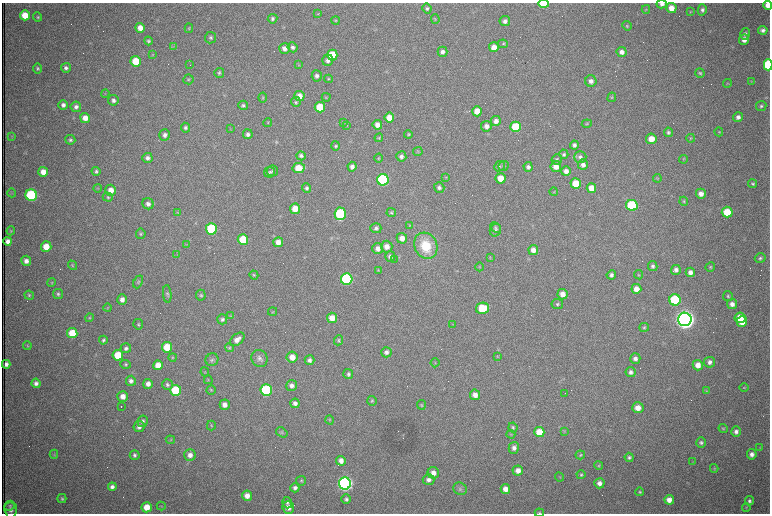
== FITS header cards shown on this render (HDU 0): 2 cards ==
NAXIS1  =                 1536 /fastest changing axis
NAXIS2  =                 1023 /next to fastest changing axis

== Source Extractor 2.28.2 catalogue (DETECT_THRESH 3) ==
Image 1536 x 1023 px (HDU 0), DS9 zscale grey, zoomed out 1/2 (1 PNG px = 2 x 2 image px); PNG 772 x 516 px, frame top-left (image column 1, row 1022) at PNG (2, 3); each listed source drawn as its Kron ellipse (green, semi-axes under 4 px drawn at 4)
Background 1050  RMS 16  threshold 48.7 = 3 sigma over >= 5 px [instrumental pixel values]
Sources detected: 358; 71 cannot appear on this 1/2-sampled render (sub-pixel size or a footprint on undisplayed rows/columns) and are neither listed nor drawn; the other 287 listed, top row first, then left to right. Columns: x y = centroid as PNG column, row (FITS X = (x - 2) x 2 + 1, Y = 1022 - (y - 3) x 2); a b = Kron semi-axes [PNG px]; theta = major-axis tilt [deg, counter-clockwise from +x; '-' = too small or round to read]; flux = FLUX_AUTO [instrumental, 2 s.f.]
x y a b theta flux
543 4 5 3 - 1.2e+05
662 4 5 4 - 1.1e+04
768 5 4 4 - 2.6e+04
427 8 5 4 - 6.6e+03
671 8 5 5 - 3.4e+04
646 9 4 3 - 2.5e+03
702 10 5 4 - 1.0e+04
690 12 4 3 - 2.2e+03
317 14 4 3 - 3.0e+03
25 15 5 5 - 6.6e+04
38 17 5 4 - 4.9e+03
273 19 5 4 - 7.6e+03
435 19 5 3 - 3.0e+03
335 20 4 4 - 3.5e+03
505 21 5 5 - 1.2e+04
627 26 5 4 - 4.3e+03
140 28 5 4 - 3.2e+04
189 28 5 4 - 4.3e+03
763 30 5 4 - 1.2e+04
745 34 6 5 - 9.8e+03
211 38 6 5 - 7.5e+03
744 39 5 5 - 2.3e+04
148 41 4 4 - 5.8e+03
503 44 5 3 - 3.9e+03
173 46 4 2 - 3.5e+03
293 47 5 5 - 9.3e+03
494 47 5 5 - 2.9e+04
285 49 5 5 - 1.8e+04
442 52 5 5 - 1.3e+04
622 52 5 5 - 1.7e+04
152 55 3 2 - 1.9e+03
332 55 5 5 - 1.2e+05
328 60 5 5 - 1.4e+04
136 61 5 5 - 8.9e+04
190 65 2 1 - 9.9e+04
298 65 4 2 - 2.3e+03
768 65 5 4 - 2.3e+05
38 68 5 4 - 5.5e+03
66 68 5 5 - 1.0e+04
219 73 5 5 - 6.0e+03
700 73 5 4 - 5.3e+03
317 76 5 5 - 1.1e+04
188 79 5 5 - 4.9e+03
328 79 4 4 - 4.1e+03
591 81 6 5 - 1.4e+04
751 81 3 3 - 2.2e+03
727 83 4 3 - 2.6e+03
105 94 4 3 - 3.1e+03
299 96 5 5 - 3.3e+04
263 97 5 4 - 3.9e+03
326 97 4 4 - 3.0e+03
612 97 5 4 - 3.6e+03
113 100 5 5 - 1.1e+04
296 102 5 5 - 5.6e+03
63 105 5 4 - 1.3e+04
243 105 5 4 - 6.7e+03
761 106 5 5 - 7.3e+03
76 107 5 5 - 1.2e+04
320 107 5 5 - 9.4e+04
477 111 5 5 - 4.2e+04
738 117 5 4 - 1.3e+04
85 118 5 5 - 3.1e+04
389 118 5 5 - 4.3e+04
496 121 5 5 - 1.7e+04
268 123 4 3 - 3.0e+03
343 123 4 4 - 3.1e+03
587 124 5 4 - 4.0e+03
377 125 5 4 - 2.3e+04
347 126 3 3 - 2.6e+03
486 126 5 5 - 1.6e+04
516 127 5 5 - 1.3e+05
186 128 5 4 - 8.1e+03
230 128 3 2 - 2.0e+03
668 132 5 4 - 7.1e+03
719 132 4 4 - 3.6e+03
248 134 5 5 - 1.0e+04
408 134 4 4 - 4.1e+03
165 135 5 5 - 1.2e+04
11 136 3 2 - 1.7e+03
379 138 4 4 - 3.7e+03
691 138 4 4 - 3.3e+03
651 139 5 5 - 4.4e+04
70 140 5 5 - 7.5e+03
574 145 4 4 - 1.0e+04
336 146 5 4 - 5.7e+03
418 151 5 2 - 2.8e+03
564 154 5 4 - 6.7e+03
301 156 5 4 - 7.9e+03
401 156 5 5 - 1.1e+04
580 157 6 5 - 9.8e+03
147 158 5 5 - 1.3e+04
378 158 4 4 - 3.5e+03
557 159 5 5 - 6.0e+03
684 159 4 4 - 3.6e+03
583 165 5 5 - 1.4e+04
499 166 6 4 40 5.8e+03
503 166 5 5 - 5.3e+03
556 166 5 5 - 3.2e+04
352 167 5 4 - 1.3e+04
528 167 5 4 - 9.3e+03
299 168 6 5 - 7.1e+04
96 171 4 4 - 6.9e+03
272 171 6 5 - 6.5e+03
566 171 5 5 - 1.8e+04
43 172 5 5 - 3.7e+04
270 172 5 5 - 6.4e+03
446 177 3 2 - 2.3e+03
500 178 5 5 - 4.3e+04
657 178 4 3 - 3.2e+03
383 180 6 5 - 4.8e+05
576 183 5 5 - 8.5e+04
753 184 4 4 - 5.2e+03
98 188 4 3 - 2.9e+03
307 188 5 4 - 7.1e+03
439 188 5 5 - 9.9e+03
591 188 5 4 - 3.4e+04
111 190 5 5 - 3.4e+04
554 192 4 2 - 2.1e+03
12 193 4 3 - 2.3e+03
701 194 5 5 - 2.1e+04
31 195 6 5 - 3.7e+05
108 197 5 4 - 4.9e+03
684 201 4 4 - 4.1e+03
148 204 6 5 - 1.3e+04
632 205 6 5 - 2.6e+05
295 209 5 5 - 4.7e+04
391 212 5 4 - 4.5e+03
727 212 5 5 - 8.4e+04
177 213 3 3 - 2.4e+03
340 214 6 5 - 2.8e+05
410 226 4 4 - 2.8e+03
496 227 6 4 -45 6.0e+03
376 228 5 5 - 9.6e+03
211 229 6 5 - 2.9e+05
495 230 6 5 - 7.9e+03
11 231 4 4 - 3.3e+03
141 234 5 5 - 5.4e+03
402 238 5 5 - 2.6e+04
243 239 5 5 - 1.1e+05
8 241 4 4 - 1.8e+04
278 242 5 5 - 2.4e+04
187 244 4 3 - 2.5e+03
387 246 6 6 - 2.4e+04
426 246 13 11 -63 1.1e+05
46 247 5 5 - 5.2e+04
378 248 5 5 - 2.0e+04
533 250 5 5 - 2.4e+04
177 254 3 2 - 2.1e+03
390 257 5 5 - 1.1e+04
490 258 3 2 - 1.7e+03
760 258 5 4 - 6.7e+03
394 259 2 2 - 1.7e+03
26 261 5 5 - 1.8e+04
73 265 5 4 - 3.9e+03
653 266 5 4 - 8.2e+03
479 267 4 3 - 3.0e+03
710 267 5 4 - 4.9e+03
378 270 4 4 - 2.9e+03
676 270 5 5 - 1.4e+04
690 272 5 4 - 1.7e+04
254 275 5 4 - 3.7e+03
611 275 5 4 - 1.0e+04
639 275 4 3 - 2.9e+03
347 279 6 5 - 4.4e+05
52 282 5 4 - 3.7e+03
138 282 7 4 64 5.5e+03
636 289 5 5 - 3.0e+04
58 294 5 5 - 6.3e+03
167 294 9 4 -84 6.4e+03
562 294 5 5 - 2.6e+04
29 295 5 4 - 5.0e+03
201 295 5 5 - 5.2e+03
728 296 5 4 - 5.9e+03
122 300 5 5 - 1.8e+04
675 300 5 5 - 2.7e+05
557 304 6 5 - 6.7e+03
732 304 5 5 - 1.7e+04
108 308 4 4 - 3.2e+03
482 308 6 5 - 1.2e+05
273 312 4 3 - 2.9e+03
231 316 4 4 - 2.9e+03
90 318 4 4 - 3.7e+03
332 318 5 5 - 3.9e+04
740 318 5 5 - 6.9e+04
222 319 5 5 - 8.1e+03
685 319 7 6 - 4.0e+06
742 322 5 5 - 5.6e+04
138 324 5 5 - 5.2e+03
453 324 3 2 - 1.9e+03
644 327 4 4 - 4.7e+03
72 333 5 5 - 8.4e+04
237 339 8 5 41 2.2e+04
103 340 4 4 - 7.0e+03
338 340 5 4 - 5.4e+03
27 346 4 4 - 3.2e+03
167 347 5 5 - 9.3e+04
229 347 4 4 - 4.3e+03
126 348 5 5 - 9.3e+03
386 352 5 5 - 1.2e+04
118 355 5 5 - 9.6e+04
172 357 4 4 - 3.8e+03
292 357 5 5 - 3.8e+04
498 357 4 2 - 2.5e+03
259 359 9 7 -62 1.5e+04
635 359 5 5 - 1.3e+04
212 360 6 6 - 8.2e+03
309 360 5 5 - 1.2e+04
710 362 5 5 - 1.3e+04
435 363 4 3 - 3.1e+03
6 364 4 3 - 1.4e+04
125 364 5 4 - 5.2e+03
158 365 5 4 - 3.9e+04
698 365 5 5 - 3.1e+04
205 372 5 3 - 2.6e+03
631 372 5 5 - 1.2e+04
348 374 5 5 - 8.2e+03
208 380 4 3 - 2.6e+03
131 381 5 5 - 1.4e+04
36 383 5 4 - 1.2e+04
148 384 5 5 - 1.9e+04
167 384 5 5 - 7.6e+03
291 386 5 5 - 1.5e+04
744 388 4 4 - 3.2e+03
176 390 5 5 - 2.0e+05
211 390 5 4 - 4.0e+03
266 390 6 5 - 3.6e+05
706 391 3 2 - 1.9e+03
565 393 2 1 - 2.0e+03
475 395 5 5 - 2.4e+04
123 396 5 5 - 2.7e+04
372 401 5 5 - 5.2e+03
295 403 5 4 - 1.3e+04
225 405 5 5 - 1.9e+04
421 405 5 4 - 4.2e+03
121 406 2 1 - 3.5e+03
638 408 6 5 - 3.1e+04
329 420 4 4 - 3.6e+03
143 421 6 5 - 9.2e+03
211 425 5 4 - 3.6e+03
139 427 6 5 - 1.5e+04
513 428 5 4 - 5.8e+03
723 428 4 4 - 3.6e+03
564 431 4 2 - 2.2e+03
282 432 6 4 -32 5.2e+03
539 432 5 5 - 6.8e+04
736 432 5 5 - 1.4e+04
511 434 4 3 - 2.8e+03
170 440 4 4 - 3.2e+03
701 443 5 5 - 7.2e+03
514 448 6 5 - 1.5e+04
760 448 4 3 - 2.9e+03
54 454 4 3 - 3.3e+03
752 454 5 5 - 1.6e+04
135 455 5 5 - 8.5e+03
190 455 6 6 - 1.9e+04
580 455 5 4 - 4.2e+03
629 457 4 4 - 6.9e+03
341 461 5 5 - 2.0e+04
692 462 4 2 - 2.4e+03
599 466 4 4 - 3.8e+03
714 468 4 3 - 3.4e+03
518 470 5 5 - 2.4e+04
433 473 6 5 - 2.4e+04
581 475 4 4 - 5.7e+03
559 477 5 2 - 2.7e+03
428 480 6 5 - 1.3e+04
301 481 5 4 - 5.3e+03
345 483 6 6 - 1.5e+06
599 483 5 5 - 1.8e+04
112 487 4 4 - 1.2e+04
295 488 4 4 - 1.1e+04
460 489 7 6 - 9.7e+03
505 489 5 4 - 2.8e+04
640 492 4 4 - 4.0e+03
247 496 5 5 - 3.0e+04
62 499 4 4 - 5.3e+03
346 499 4 4 - 7.9e+03
669 500 5 4 - 2.8e+04
749 501 5 4 - 7.7e+03
287 503 6 4 -71 6.3e+03
10 506 5 5 - 6.6e+03
161 506 4 3 - 2.7e+03
147 507 5 5 - 4.8e+04
288 507 6 6 - 2.3e+04
746 508 4 4 - 3.1e+03
11 510 8 6 -85 1.6e+04
539 513 5 3 - 4.1e+03
At the frame edge (FLAGS 8, measured only in part): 5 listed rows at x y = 543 4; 662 4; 768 5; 768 65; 539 513
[71 sub-pixel or undisplayed-footprint detections neither listed nor drawn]